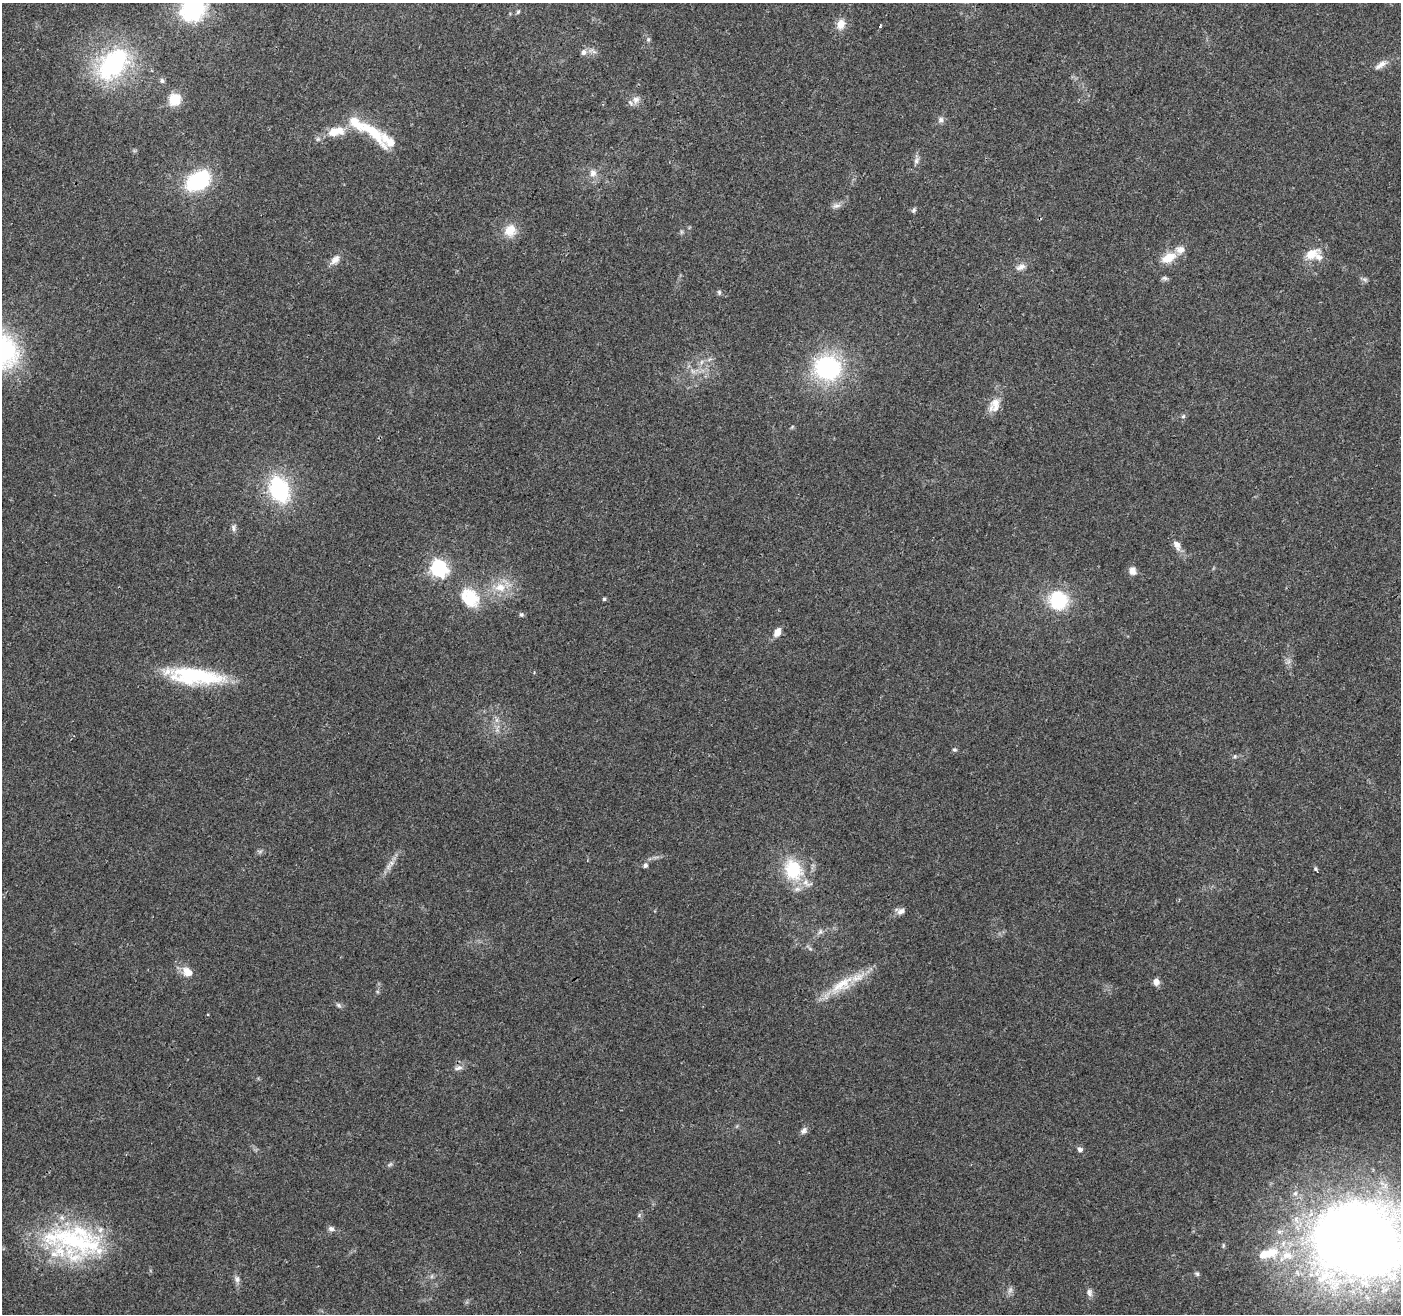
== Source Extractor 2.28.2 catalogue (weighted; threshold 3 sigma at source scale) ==
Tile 10 of 4 x 4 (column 2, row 3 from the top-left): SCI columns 1406-2804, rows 1524-2835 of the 5612 x 5735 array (HDU 1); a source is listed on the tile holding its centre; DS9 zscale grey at full resolution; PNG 1403 x 1316 px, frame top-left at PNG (2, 3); no overlay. Shown black and unused: <1% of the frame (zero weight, under 3 of 4 exposures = <1% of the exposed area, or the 3 px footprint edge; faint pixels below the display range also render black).
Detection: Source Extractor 2.28.2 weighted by HDU 2 'WHT'; one run over the whole footprint, this tile lists its part. Background 0.0458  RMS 0.0038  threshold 0.017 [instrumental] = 3 sigma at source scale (4.5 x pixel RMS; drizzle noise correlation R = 1.50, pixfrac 1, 0.0396/0.0396 arcsec/px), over >= 5 px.
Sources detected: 83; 2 too faint to see at this stretch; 1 inside a brighter object's white glare — not listed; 10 inside a brighter listed object's ellipse — not listed separately; the other 70 listed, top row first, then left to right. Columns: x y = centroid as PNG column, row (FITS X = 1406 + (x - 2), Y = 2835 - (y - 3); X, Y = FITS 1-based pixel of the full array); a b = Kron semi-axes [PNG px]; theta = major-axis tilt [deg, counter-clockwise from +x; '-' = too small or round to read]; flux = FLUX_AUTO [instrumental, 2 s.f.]
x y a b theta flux
193 10 23 20 35 38
518 12 7 4 63 0.62
841 24 13 10 72 4.1
880 26 3 2 - 0.91
648 39 6 5 - 0.63
592 51 14 6 -23 1.7
113 64 41 26 47 48
1381 65 18 7 36 2.8
162 80 6 6 - 0.89
175 99 13 12 - 7.4
636 100 12 10 62 2.5
941 120 7 7 - 1.4
336 131 26 13 11 8.1
372 132 46 13 -43 15
916 161 11 6 70 1.5
593 173 11 9 90 2.7
198 181 22 15 29 35
836 206 14 6 8 1.7
914 210 7 6 - 0.8
510 230 16 15 - 6.3
681 232 7 4 72 0.59
1311 254 20 12 26 6.1
1168 258 18 10 25 6.7
335 260 17 9 45 2.9
1021 267 14 7 20 2.2
1164 278 9 6 -9 0.91
1365 279 8 4 -19 0.75
719 292 7 5 -75 0.74
701 362 7 4 71 0.88
828 368 12 11 - 86
995 405 20 14 84 5
1183 416 6 5 - 0.78
792 427 5 4 - 0.45
279 489 26 17 -67 38
234 528 10 7 -86 1.3
1177 545 15 8 -64 2.9
439 568 7 7 - 120
1132 571 9 7 -77 2.8
500 587 17 13 -2 7.4
470 598 29 22 -50 15
604 599 5 4 - 0.57
1058 600 18 17 - 24
521 614 6 6 - 0.74
777 632 9 7 64 3.4
194 676 72 19 -6 34
496 720 7 5 -90 1.2
954 750 6 6 - 0.7
1235 756 5 5 - 0.65
391 863 8 7 - 1.6
645 865 6 5 - 1.2
1315 869 5 5 - 0.66
793 870 26 21 -66 20
901 911 11 8 28 1.9
820 932 9 6 63 1.2
187 972 13 10 -41 4.6
1156 982 8 7 - 2.2
842 985 43 16 34 13
338 1005 8 5 -28 0.9
458 1068 12 6 10 1.6
804 1131 10 7 50 1.4
1080 1149 7 6 - 1.2
390 1164 9 4 35 0.74
639 1215 6 4 49 0.57
331 1229 8 6 -19 1.3
75 1241 77 41 -11 64
1359 1241 108 87 -8 420
1197 1274 6 6 - 0.77
237 1279 10 8 -66 1.6
1010 1290 10 6 74 1.4
1089 1292 11 7 -74 1.6
Isophote crosses this tile's border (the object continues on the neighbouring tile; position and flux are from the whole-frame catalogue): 2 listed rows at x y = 193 10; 1359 1241